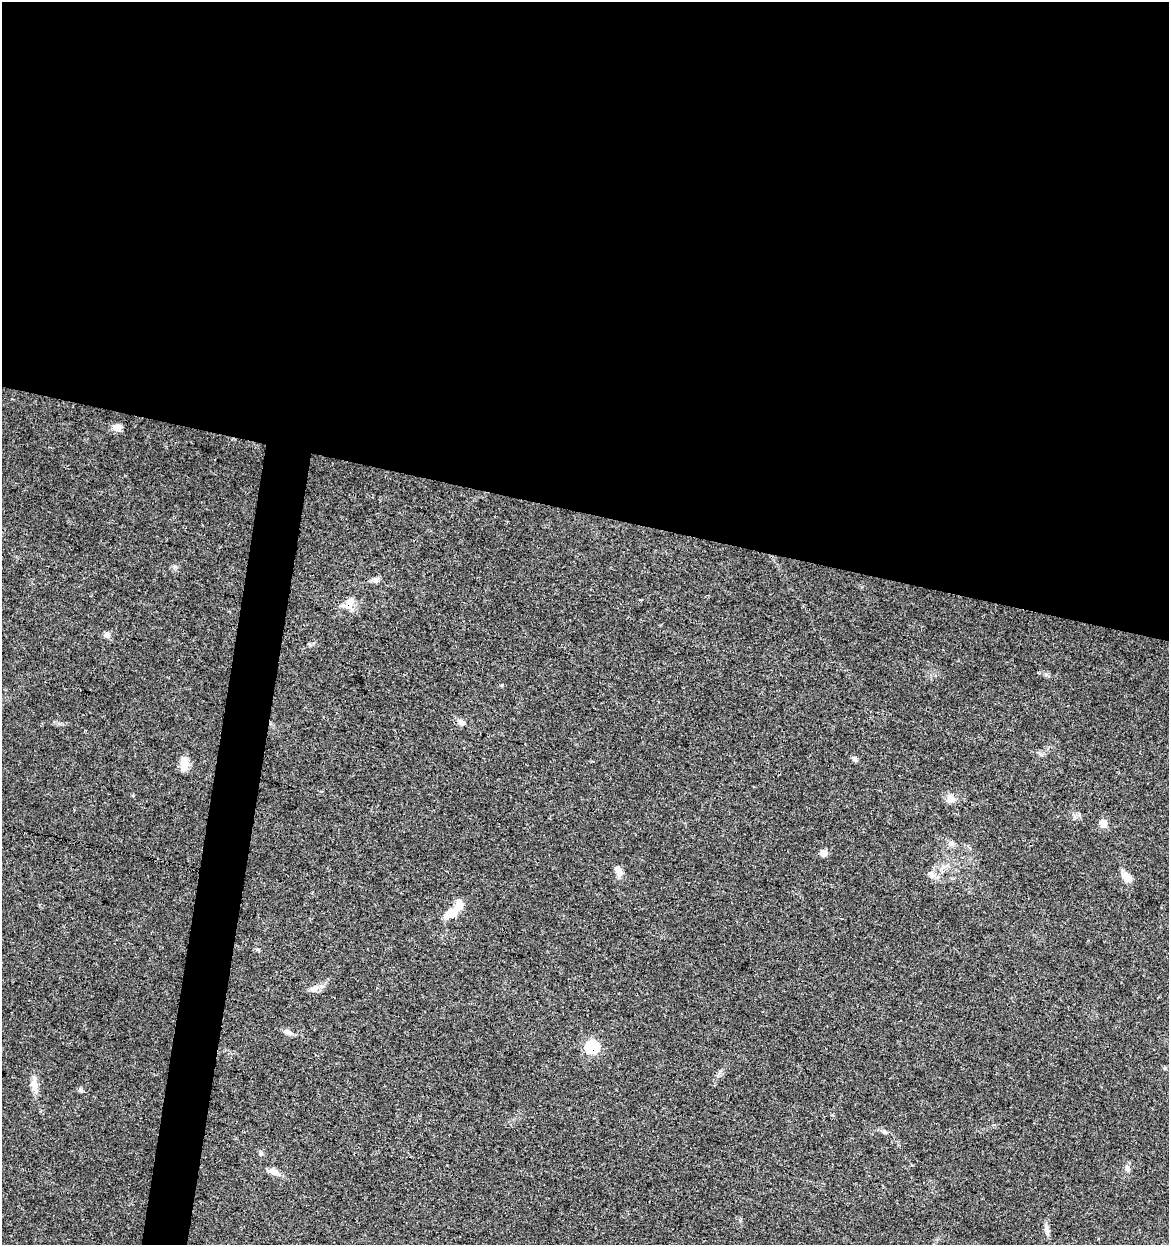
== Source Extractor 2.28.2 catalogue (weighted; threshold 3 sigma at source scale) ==
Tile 3 of 4 x 4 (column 3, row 1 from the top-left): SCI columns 2623-3789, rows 3731-4973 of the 5182 x 4982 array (HDU 1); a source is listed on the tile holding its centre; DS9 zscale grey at full resolution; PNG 1171 x 1247 px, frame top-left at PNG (2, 2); no overlay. Shown black and unused: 44% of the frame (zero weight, under 3 of 4 exposures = <1% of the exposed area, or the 3 px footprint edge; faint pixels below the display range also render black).
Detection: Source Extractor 2.28.2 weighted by HDU 2 'WHT'; one run over the whole footprint, this tile lists its part. Background 0.0353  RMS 0.0034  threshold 0.0155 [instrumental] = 3 sigma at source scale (4.5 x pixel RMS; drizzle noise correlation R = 1.50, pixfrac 1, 0.0396/0.0396 arcsec/px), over >= 5 px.
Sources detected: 23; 1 inside a brighter listed object's ellipse — not listed separately; the other 22 listed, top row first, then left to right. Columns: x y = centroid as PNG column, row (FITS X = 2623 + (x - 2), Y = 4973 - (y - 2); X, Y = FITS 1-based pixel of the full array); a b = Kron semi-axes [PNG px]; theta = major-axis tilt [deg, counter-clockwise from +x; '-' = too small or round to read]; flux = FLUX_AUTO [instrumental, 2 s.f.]
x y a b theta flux
117 427 11 8 -22 2.1
375 579 8 7 - 1.1
349 604 18 10 69 3.5
107 635 8 8 - 1.2
461 722 11 8 -25 1.5
855 759 8 5 -53 0.84
184 764 18 8 85 3.5
950 798 13 10 -37 2.2
1103 823 10 9 - 2.2
823 853 8 6 40 2.2
618 871 14 8 -64 2.2
932 875 10 7 -23 1.5
1126 876 13 8 -45 3.1
451 913 19 10 32 5.1
314 989 13 7 9 2
287 1032 12 6 -20 1.4
592 1047 7 7 - 26
34 1086 17 8 -76 2.6
884 1132 6 5 - 0.65
1127 1168 9 7 -72 1.2
274 1172 15 8 -21 2.3
1047 1232 9 7 -69 1.1
Overlapping masked pixels (flux is a lower limit): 2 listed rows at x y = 349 604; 592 1047
Unlisted compact peaks at least as high as the median listed source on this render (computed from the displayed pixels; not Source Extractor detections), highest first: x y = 81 1090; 502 685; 257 949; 175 567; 1046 674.